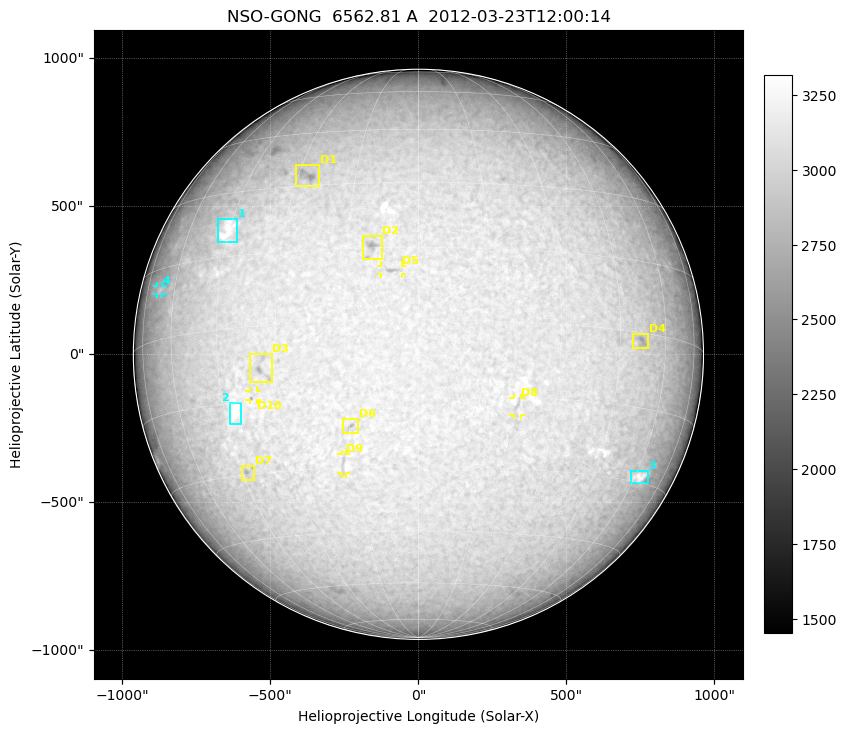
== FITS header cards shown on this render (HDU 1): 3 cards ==
TELESCOP= 'NSO-GONG'           / NSO/GONG Network
WAVELNTH=             6562.808 / [A] exact wavelength of obs
DATE-OBS= '2012-03-23T12:00:14' / Observation start date and time (UTC)

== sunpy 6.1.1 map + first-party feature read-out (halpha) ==
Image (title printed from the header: NSO-GONG  6562.81 A  2012-03-23T12:00:14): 2048 x 2048 px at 1.07 arcsec/px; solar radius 963 arcsec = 900 px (full disc in frame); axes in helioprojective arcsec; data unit not stated in the header (colour bar unlabelled)
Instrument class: HALPHA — H-alpha (6563 A) chromospheric image
Bright regions (plage): reference = the median radial profile (limb darkening/brightening removed); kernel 17 px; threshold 5 sigma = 196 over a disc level ~3050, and >= 1.075x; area >= 63 px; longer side >= 22 px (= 24 arcsec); searched inside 0.97 R_sun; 4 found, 4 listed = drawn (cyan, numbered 1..; 1 of them under ~29 arcsec drawn as corner ticks so the feature stays visible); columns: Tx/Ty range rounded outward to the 5 arcsec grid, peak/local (2 s.f.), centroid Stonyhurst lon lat
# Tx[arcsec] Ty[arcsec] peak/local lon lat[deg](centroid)
1 -680..-610 375..460 1.1 -46 +21
2 -640..-600 -240..-160 1.2 -42 -17
3 715..775 -435..-395 1.2 +62 -29
4 -885..-865 200..230 1.1 -67 +10
Dark features (filaments and sunspots): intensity divided by the median radial (limb-darkening) profile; local-median window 148 px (8% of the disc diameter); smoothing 5 px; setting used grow <= 0.95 with closing radius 7 px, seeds <= 0.88 or >= 162 px of the 54-px (= 58 arcsec) line detector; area >= 63 px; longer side >= 22 px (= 24 arcsec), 11 px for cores <= 0.7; searched inside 0.97 R_sun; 10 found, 10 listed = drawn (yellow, D1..; 4 of them under ~29 arcsec drawn as corner ticks so the feature stays visible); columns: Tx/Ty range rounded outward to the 5 arcsec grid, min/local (2 s.f., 1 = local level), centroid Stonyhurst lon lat
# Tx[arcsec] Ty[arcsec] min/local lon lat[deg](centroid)
D1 -415..-335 565..640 0.85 -27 +33
D2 -190..-120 320..400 0.84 -10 +15
D3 -570..-495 -95..5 0.86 -34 -9
D4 725..775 15..70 0.87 +51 -2
D5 -130..-55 270..300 0.87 -6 +10
D6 -255..-200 -270..-215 0.86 -15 -21
D7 -600..-555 -425..-375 0.88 -43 -29
D8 320..345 -205..-145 0.91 +21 -17
D9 -260..-245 -405..-335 0.92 -17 -29
D10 -570..-545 -155..-120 0.83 -37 -14
Off-limb: outside the limb everything is below the colour-scale floor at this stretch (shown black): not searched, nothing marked